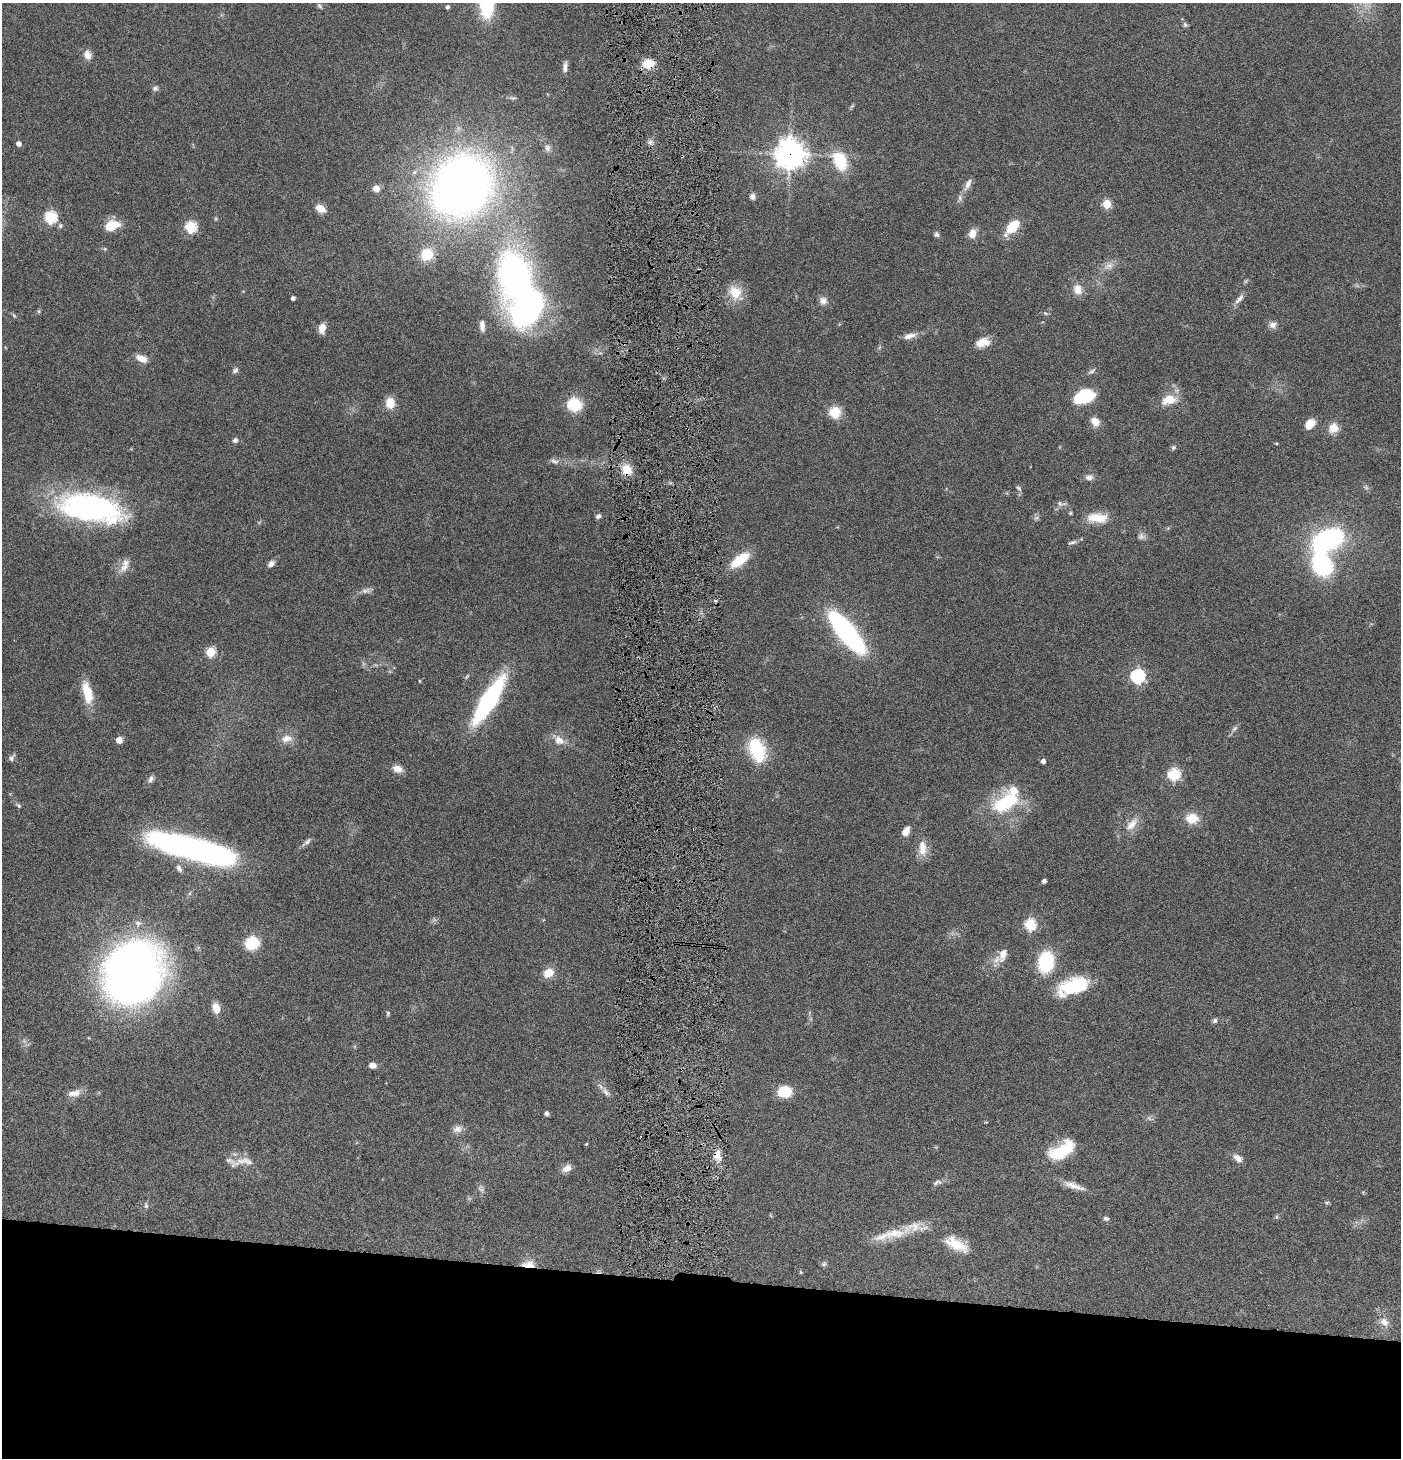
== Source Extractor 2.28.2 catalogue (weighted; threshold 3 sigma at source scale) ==
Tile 8 of 3 x 3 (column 2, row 3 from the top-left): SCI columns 1547-2945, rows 1-1456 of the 4444 x 4372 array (HDU 1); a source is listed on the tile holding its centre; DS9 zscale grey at full resolution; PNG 1403 x 1460 px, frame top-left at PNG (2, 3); no overlay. Shown black and unused: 12% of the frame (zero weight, under 4 of 8 exposures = <1% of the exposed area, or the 3 px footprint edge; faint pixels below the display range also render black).
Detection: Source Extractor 2.28.2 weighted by HDU 2 'WHT'; one run over the whole footprint, this tile lists its part. Background 0.0789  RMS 0.0044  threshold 0.0181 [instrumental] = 3 sigma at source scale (4.09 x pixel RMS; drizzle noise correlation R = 1.36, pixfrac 0.8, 0.05/0.05 arcsec/px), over >= 5 px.
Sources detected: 145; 2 too faint to see at this stretch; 3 inside a brighter object's white glare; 1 cosmic-ray / hot-pixel residue — not listed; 6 inside a brighter listed object's ellipse — not listed separately; the other 133 listed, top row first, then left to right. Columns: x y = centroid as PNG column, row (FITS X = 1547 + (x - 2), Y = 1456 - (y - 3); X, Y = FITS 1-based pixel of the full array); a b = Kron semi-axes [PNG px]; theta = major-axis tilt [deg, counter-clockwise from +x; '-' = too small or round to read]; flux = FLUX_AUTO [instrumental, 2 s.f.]
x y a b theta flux
486 3 20 10 -87 45
319 6 7 5 -42 0.74
448 7 4 3 - 0.97
1185 25 8 6 -74 0.86
87 55 12 9 -70 2.7
648 64 13 9 8 7.2
565 67 14 5 85 1.8
155 88 8 7 - 1.1
650 142 6 6 - 1.2
19 144 4 4 - 2.1
547 148 9 7 -76 1.5
790 154 10 9 - 540
840 161 20 13 -64 16
968 184 17 6 64 2.8
462 186 48 44 65 350
376 188 8 7 - 2.5
752 196 7 6 - 1.6
1107 204 5 5 - 18
320 208 11 8 -28 4
51 217 6 6 - 46
60 226 7 5 77 0.75
111 226 14 9 19 10
191 227 6 6 - 39
1012 227 16 9 45 10
972 233 11 8 79 4
936 234 7 6 - 0.98
427 254 12 11 - 11
1109 266 14 8 24 2.8
515 276 48 34 -78 140
1078 289 13 11 -68 4.1
735 292 19 16 -51 7.7
293 298 4 4 - 1.1
1239 299 17 6 50 2.2
823 301 10 9 - 2.3
39 311 6 4 72 0.54
1045 313 6 4 -43 0.56
1273 325 10 8 14 2
482 326 15 6 -85 2.1
322 328 10 6 82 4.5
909 336 18 7 15 3
982 342 16 10 13 5.4
142 358 14 8 -23 3.6
235 370 9 6 41 1.2
1092 371 9 5 21 1.1
1084 396 22 13 18 17
1169 400 18 11 15 6.9
390 403 13 10 -89 5.6
574 404 13 11 -16 15
835 412 13 13 - 7.3
1095 422 12 9 -50 3.7
1310 424 11 8 47 4.9
1333 428 13 11 56 4.6
235 440 7 6 - 1.2
1276 443 5 3 - 0.34
1173 448 6 5 - 0.78
554 461 12 6 -25 1.6
627 470 14 11 -52 5.9
1089 477 11 7 6 1.9
1019 488 9 5 -45 0.83
1060 504 8 4 -58 0.9
90 508 73 30 -11 91
1070 513 5 4 - 0.53
598 516 7 5 24 1.1
1036 518 8 4 44 0.88
1097 518 28 13 -2 8.4
1328 540 32 19 29 66
1072 542 14 5 18 1.2
740 560 21 9 37 13
271 564 9 6 49 1.9
1322 565 20 16 -58 38
124 567 15 10 45 3.8
366 591 13 6 18 1.8
715 601 5 3 - 0.54
847 632 33 11 -51 110
210 652 5 5 - 22
467 676 6 4 45 0.57
1138 676 6 6 - 79
87 692 25 10 -77 11
489 700 39 11 58 79
1234 729 11 5 45 1.2
287 739 17 10 8 3.6
119 740 5 5 - 3.8
559 740 15 11 -34 4.2
757 750 25 15 -69 22
12 758 11 6 59 1.2
1043 761 4 4 - 2.1
397 769 13 8 -21 3.1
1174 774 6 6 - 46
151 779 11 6 67 1.3
1006 803 35 18 31 25
19 806 8 5 -44 0.82
1192 818 15 12 -6 6.9
1132 824 22 10 46 5.1
906 831 11 7 61 3.2
307 842 15 5 44 1.5
922 848 21 10 -86 5.2
199 850 72 15 -14 200
179 868 9 6 -61 1.6
1044 881 4 4 - 1.4
1030 924 6 5 - 37
252 943 10 9 - 17
1003 955 19 10 73 4.4
1046 962 22 15 80 22
133 972 48 42 65 300
548 972 10 9 - 6.1
1074 986 36 19 16 20
216 1008 11 7 -72 4.9
388 1013 6 5 - 0.6
1215 1021 7 6 - 0.95
372 1065 7 5 -5 3
606 1092 14 7 -58 2.1
785 1092 10 9 - 15
74 1093 19 9 12 3.5
546 1114 4 4 - 1.5
458 1129 13 10 11 2.4
586 1144 5 4 - 0.36
1061 1151 30 14 30 19
717 1155 16 10 -83 3.9
1238 1158 12 7 -41 2.7
242 1162 38 11 11 5.6
567 1168 12 8 29 2.8
937 1182 12 6 13 1.3
1074 1186 30 7 -20 4.4
481 1190 7 4 -1 0.89
1326 1202 7 4 0 0.56
146 1205 8 5 -83 0.86
1106 1218 7 5 -15 1
894 1233 34 13 5 10
956 1244 29 13 -29 10
528 1264 16 8 -1 4.7
824 1264 7 6 - 0.85
801 1272 6 4 -89 0.43
1384 1322 14 10 -44 3.4
Overlapping masked pixels (flux is a lower limit): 5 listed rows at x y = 648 64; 790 154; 627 470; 717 1155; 528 1264
Isophote crosses this tile's border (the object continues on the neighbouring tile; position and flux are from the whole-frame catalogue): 1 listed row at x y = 486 3